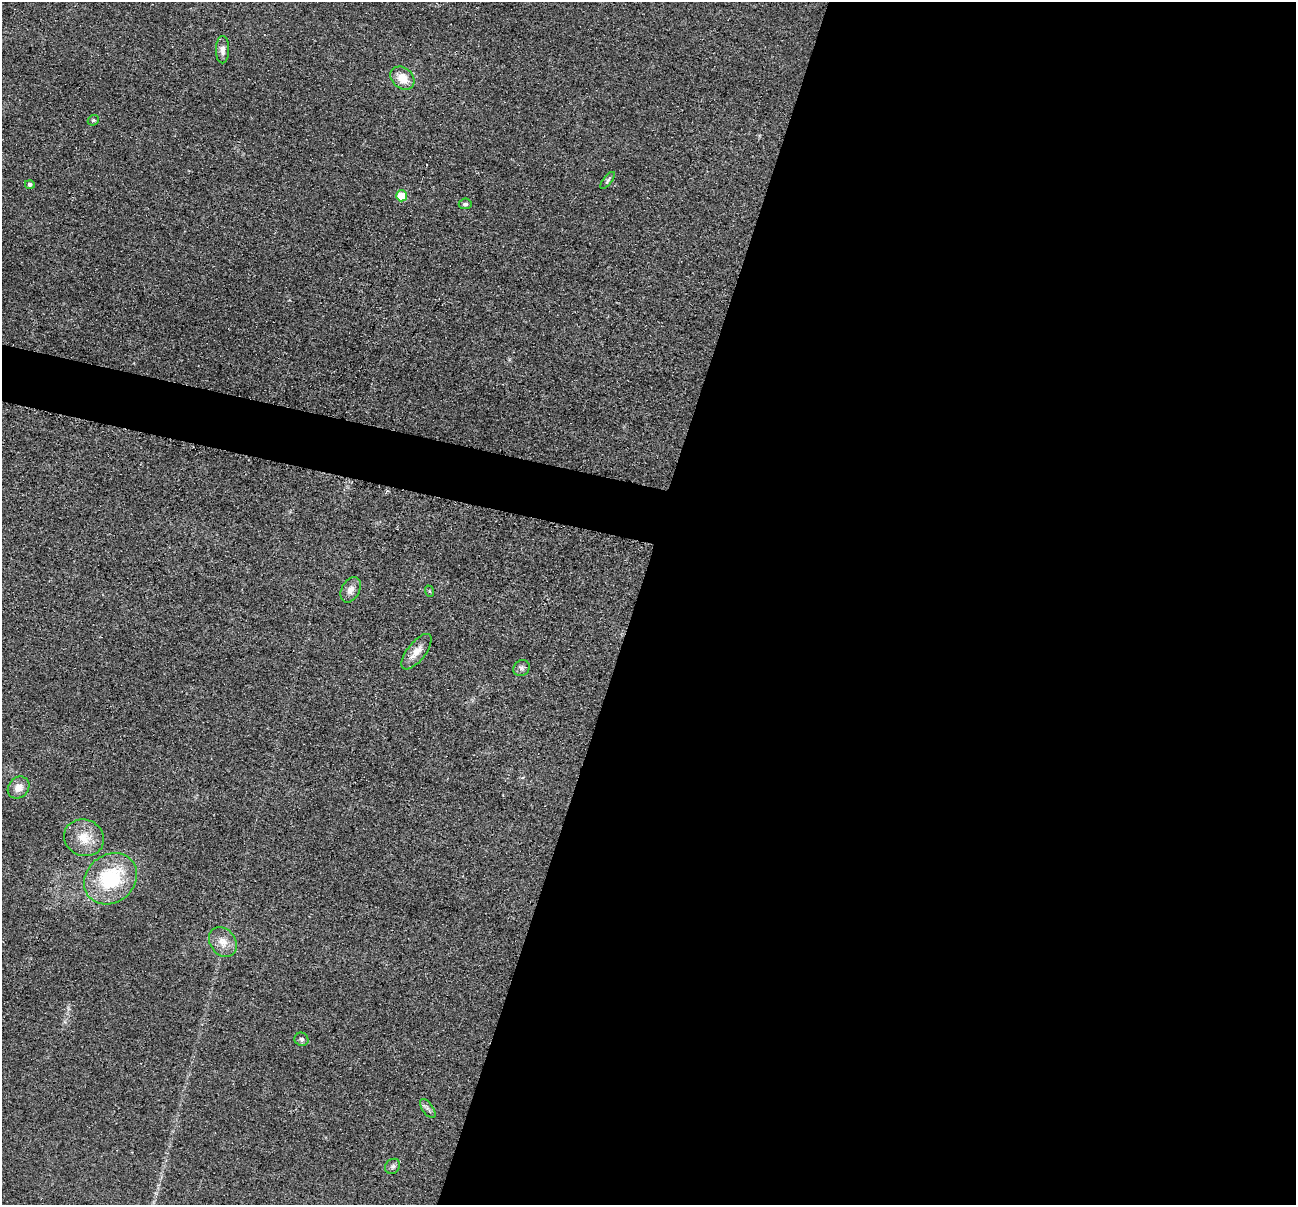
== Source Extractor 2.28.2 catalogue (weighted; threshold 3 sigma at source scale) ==
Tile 12 of 4 x 4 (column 4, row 3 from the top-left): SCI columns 3890-5183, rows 1462-2664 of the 5193 x 5209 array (HDU 1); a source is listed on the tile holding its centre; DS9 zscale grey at full resolution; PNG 1298 x 1207 px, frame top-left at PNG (2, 2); each listed source drawn as its Kron ellipse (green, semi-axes under 4 px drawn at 4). Shown black and unused: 54% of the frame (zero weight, under 2 of 3 exposures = <1% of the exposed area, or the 3 px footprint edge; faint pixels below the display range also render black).
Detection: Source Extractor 2.28.2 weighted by HDU 2 'WHT'; one run over the whole footprint, this tile lists its part. Background 0.0456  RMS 0.0085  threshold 0.0382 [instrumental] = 3 sigma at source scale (4.5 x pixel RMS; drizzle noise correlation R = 1.50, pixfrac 1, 0.05/0.05 arcsec/px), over >= 5 px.
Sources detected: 19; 1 cosmic-ray / hot-pixel residue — neither listed nor drawn; the other 18 listed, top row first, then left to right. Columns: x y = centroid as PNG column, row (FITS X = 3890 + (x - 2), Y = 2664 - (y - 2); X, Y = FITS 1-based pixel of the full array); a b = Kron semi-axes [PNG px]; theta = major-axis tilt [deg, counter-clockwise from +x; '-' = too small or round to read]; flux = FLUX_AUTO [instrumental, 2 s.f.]
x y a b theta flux
222 50 14 6 89 4.9
402 78 13 10 -40 13
93 120 6 5 - 1.2
608 180 10 4 51 1.8
30 184 5 4 - 2.1
401 196 5 5 - 22
465 204 6 5 - 2.1
351 590 14 9 63 5.8
429 591 6 4 -71 0.95
417 652 21 9 52 8.9
521 668 8 7 - 2.6
18 788 12 10 48 7.6
84 838 20 18 -21 16
111 879 28 24 41 62
223 942 16 12 -53 9.4
301 1039 7 6 - 2
428 1109 11 5 -54 2.6
393 1166 8 7 - 2.3